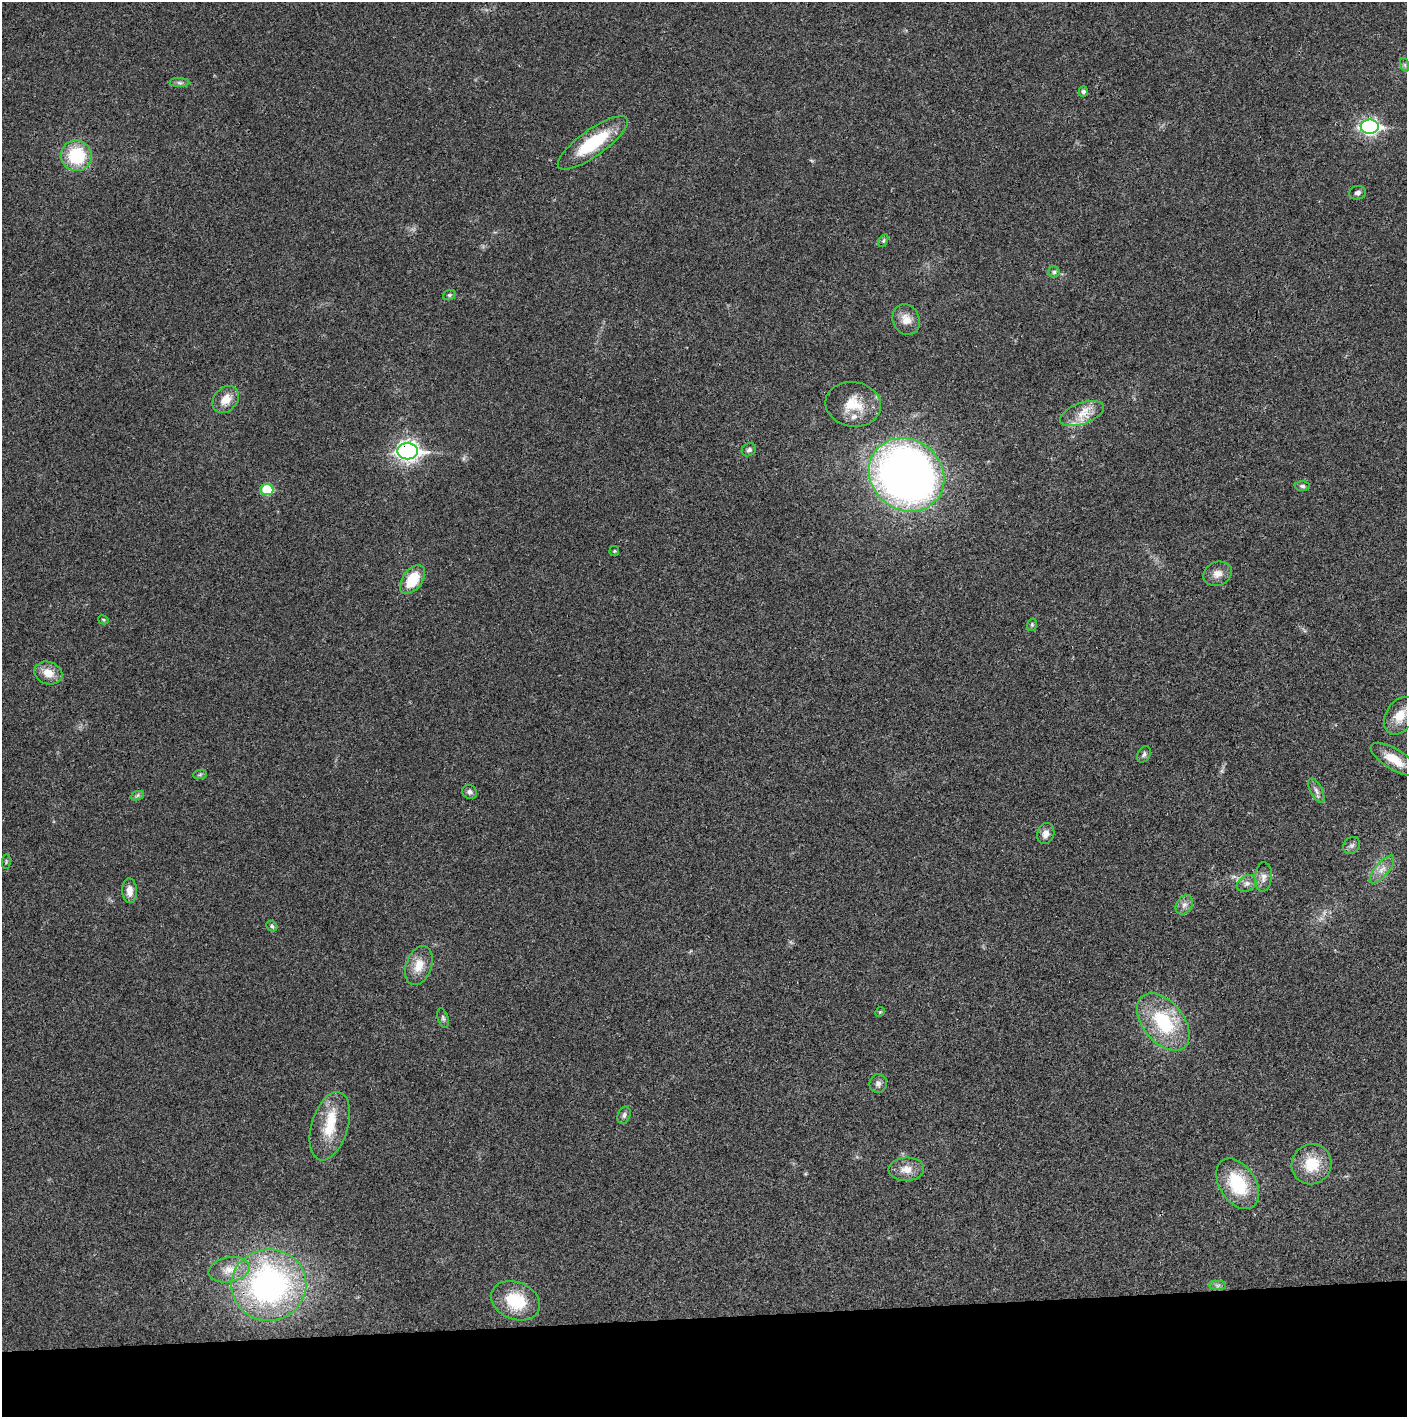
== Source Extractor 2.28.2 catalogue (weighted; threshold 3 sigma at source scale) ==
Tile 8 of 3 x 3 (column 2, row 3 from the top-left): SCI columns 1409-2813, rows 2-1416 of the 4219 x 4245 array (HDU 1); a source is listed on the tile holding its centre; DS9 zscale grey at full resolution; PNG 1409 x 1419 px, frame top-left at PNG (2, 2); each listed source drawn as its Kron ellipse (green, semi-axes under 4 px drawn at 4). Shown black and unused: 7% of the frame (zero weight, under 3 of 4 exposures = <1% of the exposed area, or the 3 px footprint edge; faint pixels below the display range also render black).
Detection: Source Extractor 2.28.2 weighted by HDU 2 'WHT'; one run over the whole footprint, this tile lists its part. Background 0.0195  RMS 0.0041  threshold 0.0186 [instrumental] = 3 sigma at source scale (4.5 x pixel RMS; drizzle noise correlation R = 1.50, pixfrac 1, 0.05/0.05 arcsec/px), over >= 5 px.
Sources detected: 57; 2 inside a brighter listed object's ellipse — not listed separately; the other 55 listed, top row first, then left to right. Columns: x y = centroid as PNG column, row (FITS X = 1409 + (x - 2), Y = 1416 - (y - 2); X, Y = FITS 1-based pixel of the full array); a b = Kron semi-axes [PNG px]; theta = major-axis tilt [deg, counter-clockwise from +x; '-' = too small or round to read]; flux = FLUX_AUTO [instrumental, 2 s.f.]
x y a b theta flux
1405 65 7 4 -71 0.84
179 83 10 4 0 1.1
1083 92 5 4 - 1.2
1370 127 9 7 1 110
593 143 42 13 36 23
76 156 15 15 - 22
1357 193 8 7 - 1.3
883 241 7 4 59 0.66
1054 272 5 5 - 0.85
449 295 6 5 - 0.74
906 319 16 13 -65 4.7
226 399 15 11 48 5.4
853 404 28 22 -8 12
1082 414 23 10 20 7
749 450 7 6 - 1.1
408 451 10 8 -1 190
907 475 39 35 -38 290
1302 486 7 5 -2 0.77
267 489 6 5 - 14
614 551 5 4 - 0.47
1217 574 14 11 20 3.5
412 579 16 10 53 12
103 620 5 4 - 0.51
1032 625 6 4 71 0.59
48 673 14 11 -20 5.7
1400 716 20 14 59 7.6
1144 754 9 6 60 1.1
1394 759 26 10 -32 9.2
200 774 7 4 2 0.74
1316 791 13 6 -62 1.7
470 792 8 6 -28 1.3
137 796 7 4 20 0.81
1046 833 10 8 70 2.7
1352 845 9 7 42 1.4
6 861 7 3 85 0.47
1382 869 17 6 50 3.1
1263 877 15 8 86 2.6
1247 883 10 7 31 1.9
129 891 12 7 -87 3.5
1184 905 10 7 54 2
272 926 6 4 -43 0.72
419 965 20 13 71 6.5
880 1012 5 4 - 0.45
443 1018 10 5 -72 0.91
1163 1022 33 20 -51 28
878 1083 9 8 - 1.7
624 1115 9 6 67 1.3
330 1126 35 18 73 14
1311 1164 20 19 - 13
906 1169 18 12 3 5
1238 1184 28 18 -57 22
229 1270 21 12 10 6.6
269 1285 37 36 - 110
1217 1285 8 4 0 0.98
516 1301 25 18 -23 18
Overlapping masked pixels (flux is a lower limit): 1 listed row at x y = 408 451